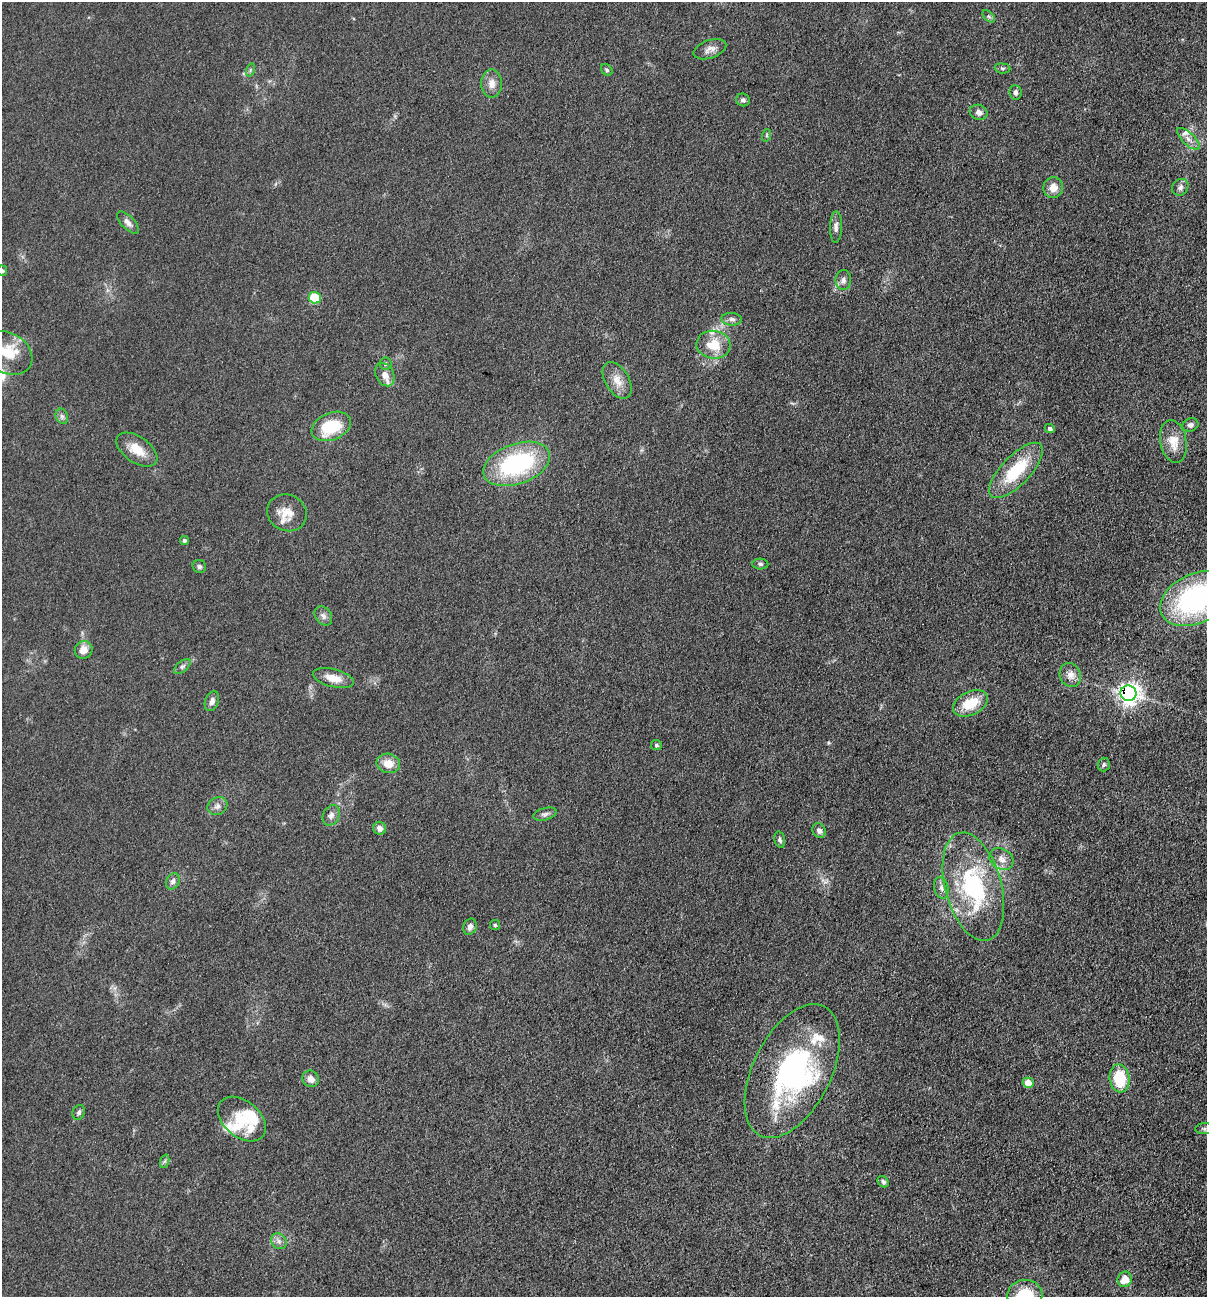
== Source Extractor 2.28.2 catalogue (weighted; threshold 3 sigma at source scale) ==
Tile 6 of 4 x 4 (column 2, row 2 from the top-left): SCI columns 1387-2591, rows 2594-3888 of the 5254 x 5200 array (HDU 1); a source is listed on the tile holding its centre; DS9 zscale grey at full resolution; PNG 1209 x 1299 px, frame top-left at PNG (2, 2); each listed source drawn as its Kron ellipse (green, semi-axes under 4 px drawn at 4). Shown black and unused: <1% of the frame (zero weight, under 3 of 5 exposures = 3% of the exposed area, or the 3 px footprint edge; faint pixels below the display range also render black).
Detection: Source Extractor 2.28.2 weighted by HDU 2 'WHT'; one run over the whole footprint, this tile lists its part. Background 0.119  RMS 0.008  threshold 0.0358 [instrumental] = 3 sigma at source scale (4.5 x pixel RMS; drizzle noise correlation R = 1.50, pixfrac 1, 0.05/0.05 arcsec/px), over >= 5 px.
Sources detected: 81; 1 inside a brighter object's white glare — neither listed nor drawn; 8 inside a brighter listed object's ellipse — not listed separately; the other 72 listed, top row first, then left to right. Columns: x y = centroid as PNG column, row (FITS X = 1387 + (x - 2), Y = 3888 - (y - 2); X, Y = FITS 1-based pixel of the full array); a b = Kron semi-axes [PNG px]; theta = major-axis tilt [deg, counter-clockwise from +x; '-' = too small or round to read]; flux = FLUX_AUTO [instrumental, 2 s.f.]
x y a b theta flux
989 16 7 4 -44 1.5
710 49 17 9 19 5.5
1002 68 8 5 -5 1.7
250 70 7 4 72 1.3
607 70 6 5 - 1.5
492 84 14 10 90 6.8
1015 92 7 6 - 2.3
743 100 7 6 - 2.3
979 112 9 7 -22 4
767 135 6 4 72 1.1
1188 139 14 6 -44 4.8
1180 187 9 7 48 2.8
1053 188 10 10 - 8.2
128 223 14 6 -46 3.7
836 227 16 6 88 3.7
2 271 5 5 - 1.5
843 280 10 7 88 3.5
315 298 6 5 - 37
732 319 10 6 -4 2.9
713 345 17 14 -7 19
7 353 27 20 -29 26
385 364 6 6 - 1.7
385 375 12 9 -62 6.7
617 380 20 12 -59 9.9
62 416 8 6 -69 2.3
1190 425 8 6 21 2.4
331 426 20 13 22 35
1050 428 5 4 - 2.6
1173 442 21 13 -79 13
137 450 23 13 -34 14
517 464 35 20 20 99
1016 470 35 14 46 40
287 513 20 18 -26 13
184 540 4 4 - 1.6
760 564 8 5 -2 1.9
199 567 7 6 - 2
1196 599 38 25 25 150
323 616 10 8 -54 3.3
84 650 9 8 - 7.9
182 666 10 5 40 2.2
1070 675 12 10 -67 6.4
333 678 21 9 -14 11
1128 693 8 7 - 490
212 701 10 6 68 3.5
970 703 18 11 26 22
656 745 5 5 - 1.5
388 763 12 9 -10 10
1104 765 7 6 - 1.7
217 806 10 8 27 4
545 814 12 6 16 2.7
331 815 10 8 65 3.7
380 828 6 6 - 4
819 831 8 6 -59 3.4
780 840 8 5 -74 2.1
1001 859 13 10 -36 6.7
173 881 8 6 64 2.7
973 887 55 28 -75 95
941 888 11 7 -75 3.6
495 925 5 5 - 1.3
470 927 8 6 66 3.8
792 1071 72 39 63 160
1120 1078 14 10 -82 31
311 1079 8 8 - 5.5
1028 1083 5 5 - 13
79 1112 7 6 - 2.1
242 1119 27 18 -40 23
1205 1129 10 5 4 2
165 1161 7 4 71 1.4
883 1182 6 5 - 2.4
279 1241 8 7 - 3.3
1125 1279 8 7 - 9.9
1025 1295 18 15 9 30
Overlapping masked pixels (flux is a lower limit): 1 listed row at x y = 1128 693
Isophote crosses this tile's border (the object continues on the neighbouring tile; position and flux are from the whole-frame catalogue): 5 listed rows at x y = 2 271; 7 353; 1196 599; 1205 1129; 1025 1295